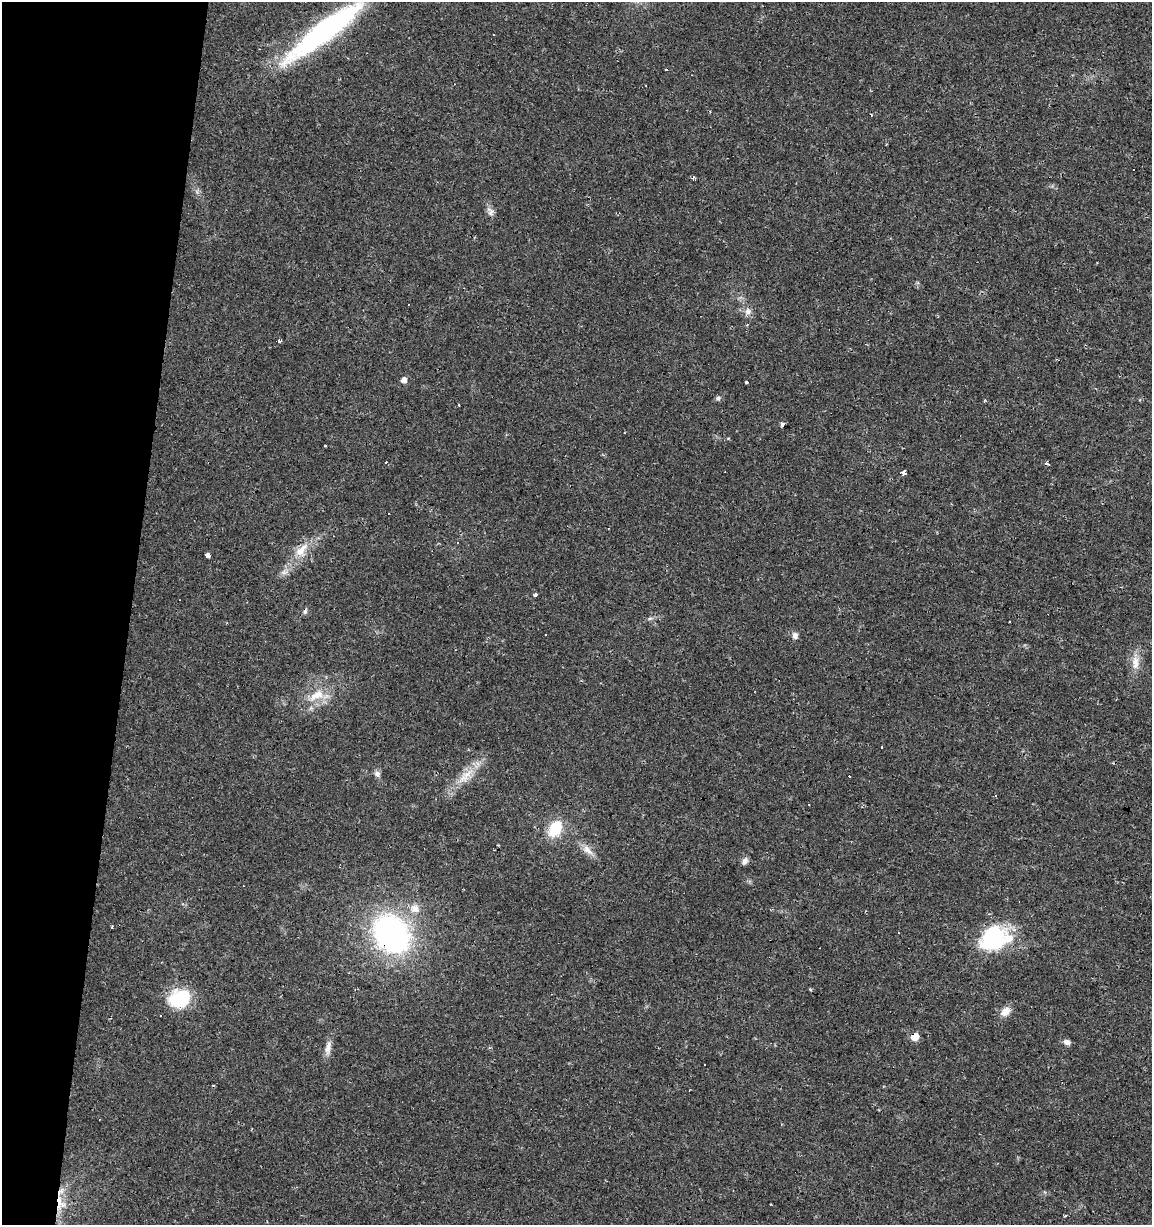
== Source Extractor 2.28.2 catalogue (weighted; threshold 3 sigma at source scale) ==
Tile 9 of 4 x 4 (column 1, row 3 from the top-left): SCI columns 284-1433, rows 1224-2446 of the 5106 x 4899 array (HDU 1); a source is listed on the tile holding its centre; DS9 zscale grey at full resolution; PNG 1154 x 1227 px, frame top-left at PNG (2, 2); no overlay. Shown black and unused: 11% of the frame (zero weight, under 2 of 3 exposures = <1% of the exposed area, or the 3 px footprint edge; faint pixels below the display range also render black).
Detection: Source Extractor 2.28.2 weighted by HDU 2 'WHT'; one run over the whole footprint, this tile lists its part. Background 0.0131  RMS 0.0028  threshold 0.0127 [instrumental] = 3 sigma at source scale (4.5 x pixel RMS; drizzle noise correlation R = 1.50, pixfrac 1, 0.0396/0.0396 arcsec/px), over >= 5 px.
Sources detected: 60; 16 cosmic-ray / hot-pixel residue — not listed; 1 inside a brighter listed object's ellipse — not listed separately; the other 43 listed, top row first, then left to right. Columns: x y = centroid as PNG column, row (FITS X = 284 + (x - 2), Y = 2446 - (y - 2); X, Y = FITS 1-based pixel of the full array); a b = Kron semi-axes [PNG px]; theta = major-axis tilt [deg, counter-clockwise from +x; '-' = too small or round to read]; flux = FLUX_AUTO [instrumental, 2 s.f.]
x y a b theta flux
324 31 91 18 38 64
871 115 3 2 - 0.42
693 178 8 3 74 0.43
490 212 12 9 -67 1.4
409 304 3 3 - 2.2
748 311 10 8 -81 1.6
279 341 4 4 - 0.66
404 380 5 5 - 1.8
746 382 3 3 - 0.54
718 398 7 5 73 0.6
984 401 4 3 - 0.3
782 423 5 4 - 0.58
325 446 3 3 - 0.54
386 462 3 2 - 0.23
1047 463 4 4 - 0.71
903 473 4 4 - 1.9
457 543 3 3 - 0.92
301 550 25 13 52 5.6
207 555 5 3 - 12
535 595 3 3 - 2.9
650 618 6 4 19 0.51
795 635 10 7 -72 1.2
1135 662 21 9 -89 3.3
316 695 24 12 28 5.9
882 747 3 2 - 0.53
377 774 9 7 -51 1
465 776 30 12 47 5.9
555 829 16 11 64 10
498 845 2 2 - 0.23
587 850 18 9 -46 2.5
745 861 9 7 57 1.1
415 908 13 13 - 3.1
111 927 3 3 - 1.5
392 934 29 23 -52 92
993 938 34 26 37 21
810 989 5 3 - 0.3
180 999 21 17 23 17
1005 1011 13 9 46 2.6
915 1036 5 5 - 5.1
1067 1042 8 6 -18 1.2
328 1048 21 7 80 2.1
489 1048 4 3 - 0.31
59 1201 31 12 -61 6.2
Overlapping masked pixels (flux is a lower limit): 3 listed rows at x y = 392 934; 915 1036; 59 1201